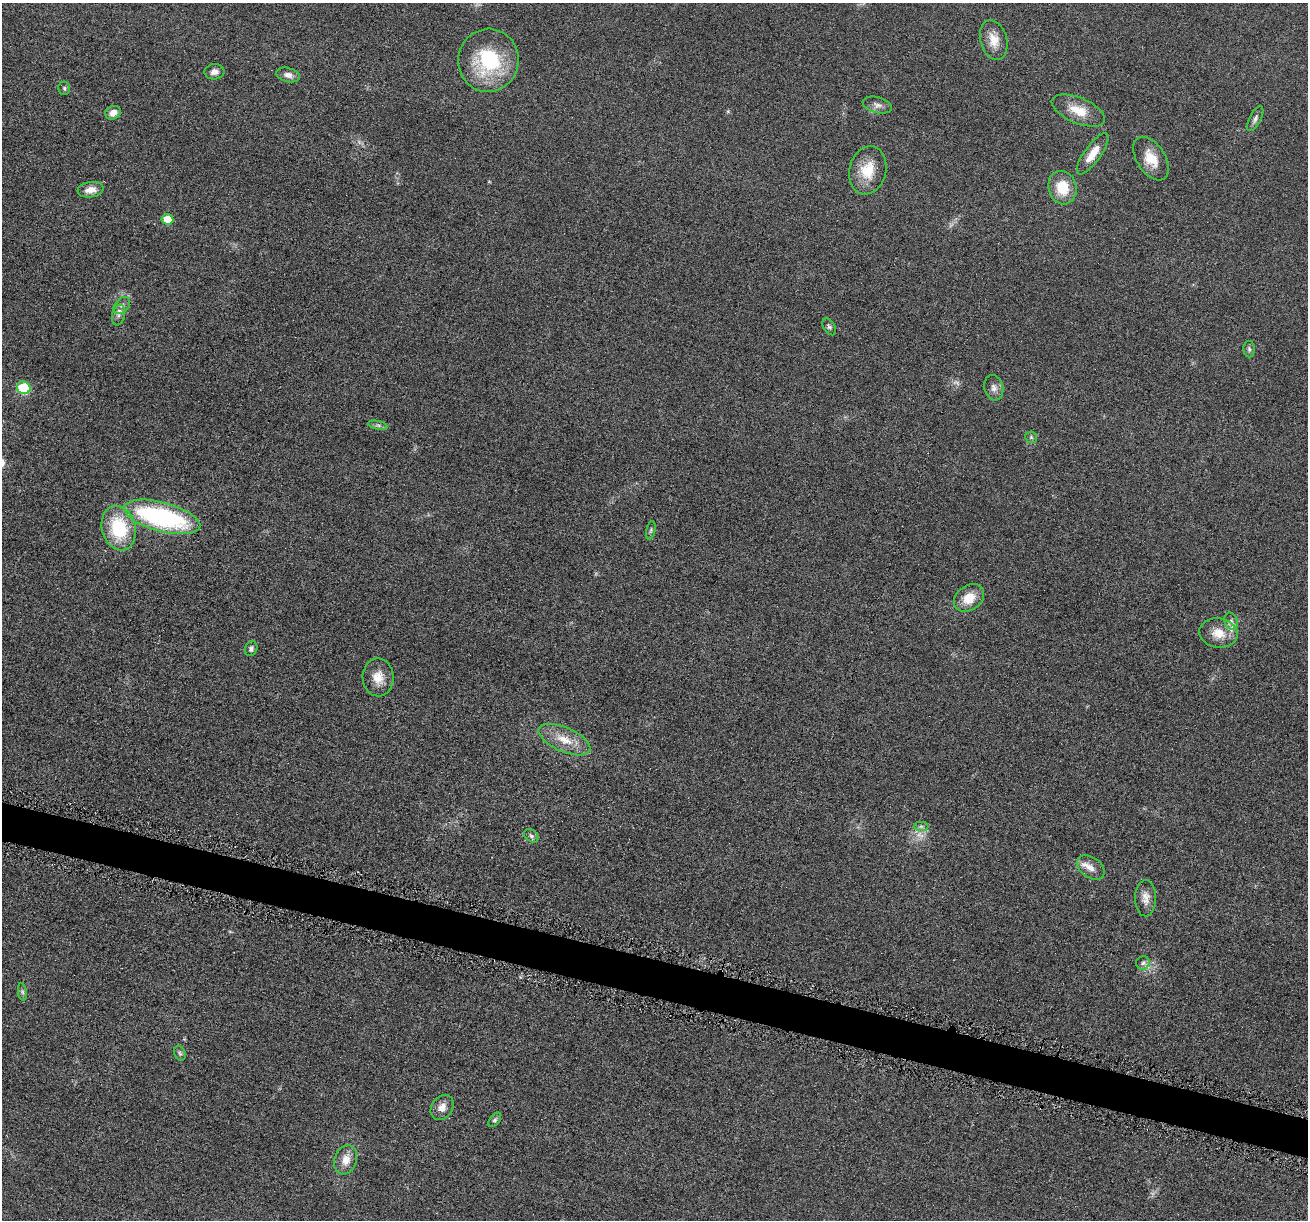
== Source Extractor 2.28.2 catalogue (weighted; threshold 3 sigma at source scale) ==
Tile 6 of 4 x 4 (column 2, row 2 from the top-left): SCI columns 1322-2627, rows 2574-3791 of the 5255 x 5272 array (HDU 1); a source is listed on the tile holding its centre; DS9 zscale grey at full resolution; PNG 1310 x 1222 px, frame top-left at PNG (2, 3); each listed source drawn as its Kron ellipse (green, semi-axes under 4 px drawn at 4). Shown black and unused: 3% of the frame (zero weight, under 4 of 8 exposures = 1% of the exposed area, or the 3 px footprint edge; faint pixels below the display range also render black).
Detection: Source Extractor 2.28.2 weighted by HDU 2 'WHT'; one run over the whole footprint, this tile lists its part. Background 0.0528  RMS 0.0086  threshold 0.035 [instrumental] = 3 sigma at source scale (4.09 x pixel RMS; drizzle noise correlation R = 1.36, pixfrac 0.8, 0.05/0.05 arcsec/px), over >= 5 px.
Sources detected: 46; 3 too faint to see at this stretch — neither listed nor drawn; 1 inside a brighter listed object's ellipse — not listed separately; the other 42 listed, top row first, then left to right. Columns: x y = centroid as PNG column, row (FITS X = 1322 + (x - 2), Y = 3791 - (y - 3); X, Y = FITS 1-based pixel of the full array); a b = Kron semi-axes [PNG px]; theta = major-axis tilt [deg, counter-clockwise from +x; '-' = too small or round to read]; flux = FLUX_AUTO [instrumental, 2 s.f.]
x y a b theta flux
994 40 20 13 -75 11
488 60 31 30 - 60
214 72 10 7 4 4.7
288 75 12 7 -15 4.2
64 88 7 6 - 1.6
877 105 15 8 -15 4.4
1078 111 28 13 -23 16
113 113 8 6 24 6.2
1255 119 13 5 62 3
1093 154 24 8 54 12
1151 159 24 14 -57 15
868 170 24 18 75 21
1062 188 17 14 -75 20
91 190 13 7 8 6.4
168 219 6 5 - 18
122 306 10 6 48 3.2
118 315 10 6 78 3.1
829 327 9 5 -58 1.9
1249 349 8 5 -89 1.8
24 388 7 6 - 49
994 388 13 9 -77 4.5
378 425 10 4 -13 2
1031 437 6 5 - 1.5
162 517 39 14 -15 130
119 528 22 17 -76 47
651 530 9 4 78 1.4
969 598 16 12 35 14
1231 621 9 6 -75 2.6
1218 633 19 14 -9 13
251 649 8 6 69 2.2
378 677 19 15 -88 12
564 740 28 12 -24 17
921 826 7 4 -1 1.9
531 836 8 5 -38 2.2
1091 867 15 10 -36 7.4
1145 898 18 10 -89 6.8
1143 963 7 6 - 2.4
22 992 9 4 -82 1.9
180 1053 7 5 -68 1.5
442 1107 13 10 54 6.7
495 1120 8 5 53 1.7
346 1160 15 11 71 9.2